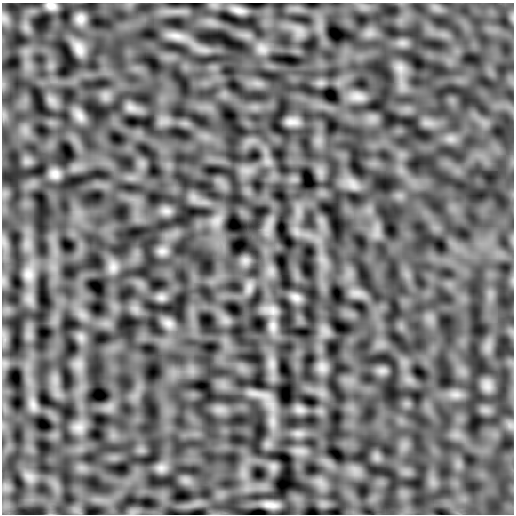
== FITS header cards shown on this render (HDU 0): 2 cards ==
NAXIS1  =                  512
NAXIS2  =                  512

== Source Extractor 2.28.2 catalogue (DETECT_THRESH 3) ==
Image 512 x 512 px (HDU 0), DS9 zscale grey, 1 PNG px = 1 image px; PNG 516 x 516 px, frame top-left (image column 1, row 512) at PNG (2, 3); no overlay
Background -2.93e-05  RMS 0.013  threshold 0.0376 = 3 sigma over >= 5 px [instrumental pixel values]
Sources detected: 16; all 16 listed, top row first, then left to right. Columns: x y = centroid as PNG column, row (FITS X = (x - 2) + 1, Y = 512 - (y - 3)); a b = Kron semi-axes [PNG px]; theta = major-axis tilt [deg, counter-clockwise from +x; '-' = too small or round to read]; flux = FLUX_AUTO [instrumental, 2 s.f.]
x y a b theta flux
51 6 12 8 -13 4.8
238 10 19 7 -11 5.3
80 19 14 12 68 5.9
176 36 23 8 -10 9
79 48 20 11 -67 7.9
358 97 13 7 -5 6.6
80 116 13 8 -58 6.4
292 122 16 7 0 4.8
55 174 13 12 - 5.1
162 251 7 5 44 3.2
113 267 9 7 -90 5.2
28 274 13 12 - 7.2
296 297 11 9 -16 4.6
168 323 10 8 -32 5.1
273 326 13 5 -90 5
270 505 19 8 -9 5
At the frame edge (FLAGS 8, measured only in part): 1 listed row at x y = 51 6